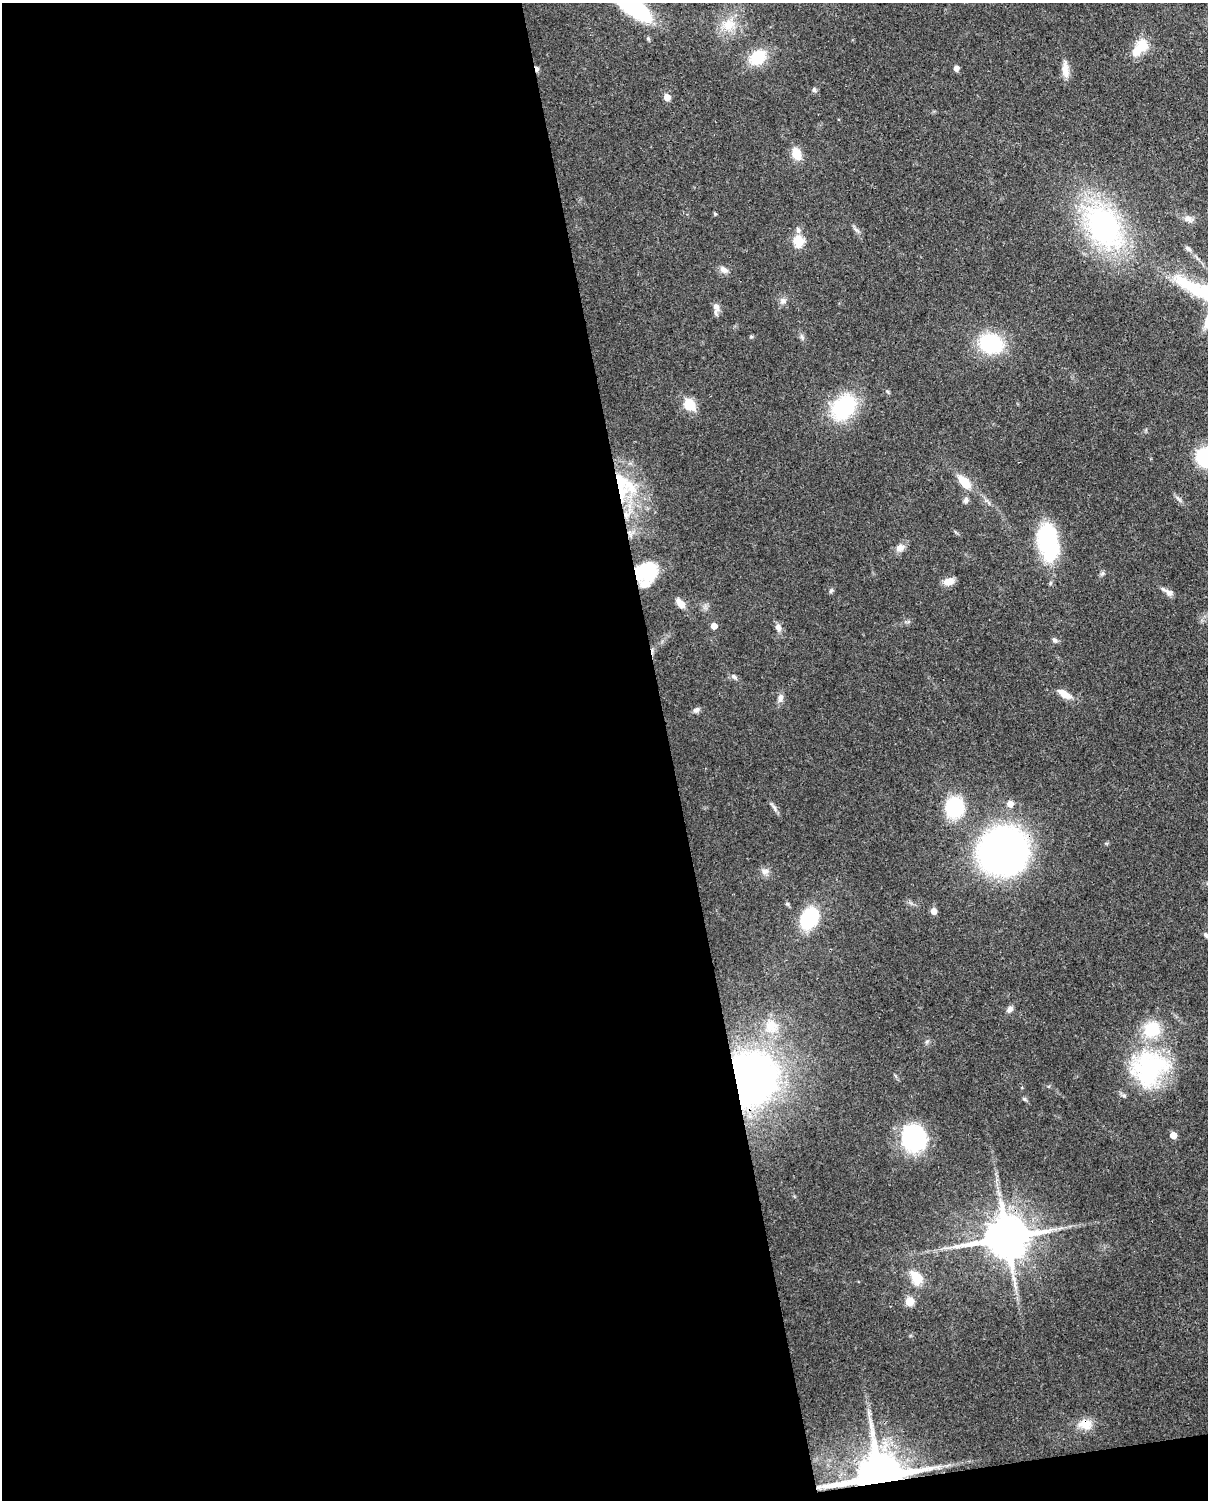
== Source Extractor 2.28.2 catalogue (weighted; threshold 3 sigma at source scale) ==
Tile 9 of 4 x 3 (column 1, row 3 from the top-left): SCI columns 90-1295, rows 153-1650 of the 5005 x 4911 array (HDU 1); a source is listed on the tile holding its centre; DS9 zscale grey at full resolution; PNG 1210 x 1502 px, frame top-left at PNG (2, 3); no overlay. Shown black and unused: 56% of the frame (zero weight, under 3 of 4 exposures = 7% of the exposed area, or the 3 px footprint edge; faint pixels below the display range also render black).
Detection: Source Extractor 2.28.2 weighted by HDU 2 'WHT'; one run over the whole footprint, this tile lists its part. Background 0.105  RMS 0.0041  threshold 0.0186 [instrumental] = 3 sigma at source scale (4.5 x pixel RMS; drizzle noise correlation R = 1.50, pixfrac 1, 0.05/0.05 arcsec/px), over >= 5 px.
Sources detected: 71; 3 inside a brighter object's white glare — not listed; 3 inside a brighter listed object's ellipse — not listed separately; the other 65 listed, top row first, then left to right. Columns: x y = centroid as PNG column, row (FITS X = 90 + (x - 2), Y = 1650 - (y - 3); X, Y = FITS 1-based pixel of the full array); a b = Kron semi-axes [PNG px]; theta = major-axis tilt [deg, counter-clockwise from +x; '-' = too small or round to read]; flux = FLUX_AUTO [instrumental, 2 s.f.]
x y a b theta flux
631 5 34 11 -37 87
729 25 19 16 19 8.8
648 39 6 5 - 0.66
1143 45 15 13 -59 6.8
758 57 20 15 34 14
956 68 5 5 - 2.4
537 69 7 4 -87 1.3
1065 69 23 8 -85 4.1
814 90 7 5 -75 0.84
667 97 5 5 - 6.3
796 154 15 10 -67 5.9
715 214 4 3 - 0.6
1188 219 12 8 -22 2.2
1103 226 40 26 -58 94
798 230 9 5 -80 1.3
799 241 5 5 - 30
1188 248 11 5 -34 1.2
724 270 13 8 -29 2.1
1191 287 62 14 -32 26
783 301 9 7 -58 1.6
716 307 14 8 -62 2.3
802 337 7 4 -71 0.83
991 344 21 17 -16 32
888 392 6 4 -70 0.54
690 404 14 11 -55 7.8
844 407 29 21 48 33
1205 457 19 16 -76 24
964 482 12 6 -48 13
622 486 44 26 -87 33
1178 499 12 3 -45 1.1
966 500 8 6 52 1.2
1048 541 36 18 -79 44
900 548 11 9 40 3
646 572 22 17 7 23
949 581 12 8 15 4.2
831 591 8 5 62 0.75
1169 592 12 8 -28 2.1
680 603 13 7 -47 3.7
714 626 5 4 - 4.4
778 627 11 7 -71 2.1
1055 640 7 6 - 1.1
734 677 9 6 -45 1.2
1064 694 17 7 -31 5
780 698 13 7 84 2
696 710 9 6 35 1.3
1010 804 6 6 - 3.8
774 808 12 5 -64 1.4
954 808 23 20 85 22
1002 850 43 33 46 180
765 871 10 8 2 2.1
934 911 7 6 - 2.5
809 918 17 11 55 39
1207 936 10 5 -39 1.2
1010 1009 10 7 53 1.6
771 1026 17 16 - 7.5
1149 1068 50 43 43 52
750 1079 36 32 78 270
1024 1099 6 5 - 0.68
1173 1135 5 5 - 6.3
913 1138 21 19 -31 55
1007 1237 13 11 11 1800
917 1278 9 7 -48 15
909 1301 5 5 - 15
1085 1424 18 14 -9 6.1
879 1476 14 10 11 2300
Overlapping masked pixels (flux is a lower limit): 8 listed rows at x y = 537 69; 622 486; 646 572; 1002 850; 750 1079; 1007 1237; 1085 1424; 879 1476
Isophote crosses this tile's border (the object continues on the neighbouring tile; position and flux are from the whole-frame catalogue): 3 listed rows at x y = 631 5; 1205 457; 1207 936
Unlisted compact peaks at least as high as the median listed source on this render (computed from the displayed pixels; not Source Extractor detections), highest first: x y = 751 337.